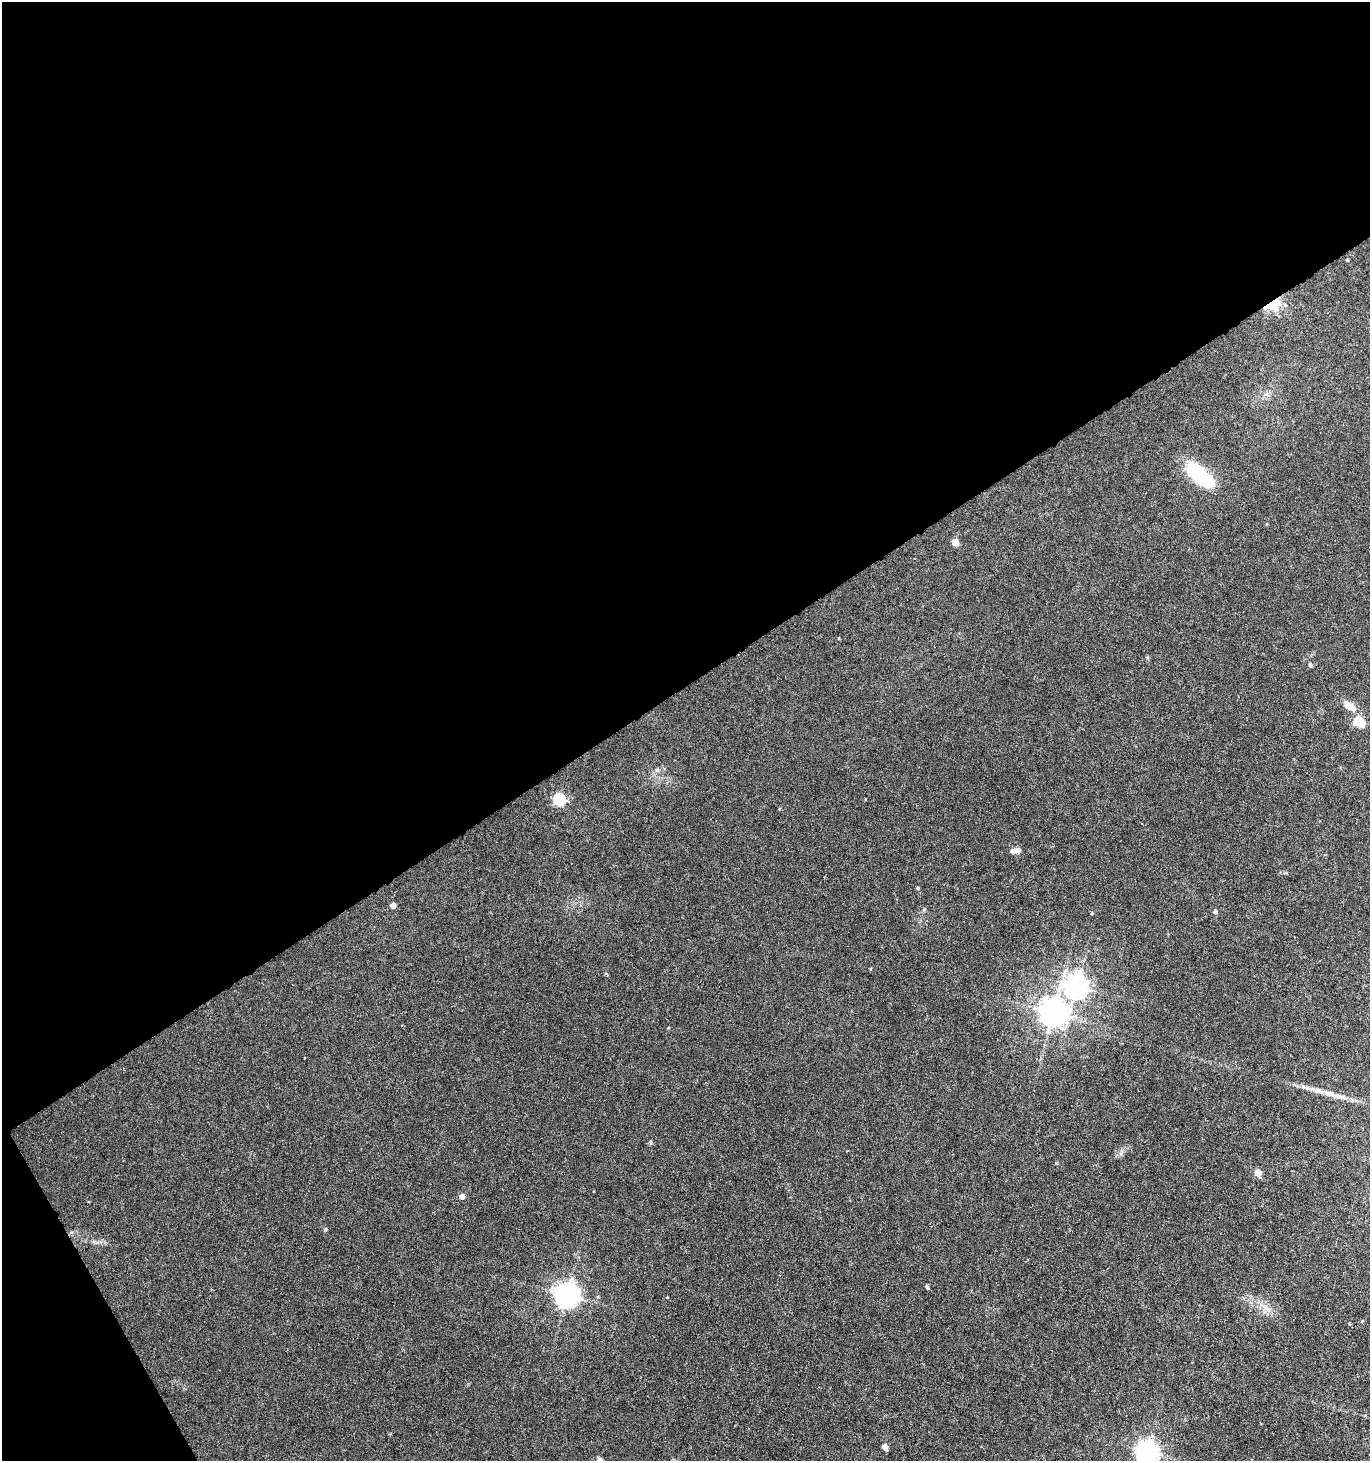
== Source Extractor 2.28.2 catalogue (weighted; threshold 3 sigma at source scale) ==
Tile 1 of 2 x 2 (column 1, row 1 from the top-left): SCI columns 62-1429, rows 1460-2918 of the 2875 x 2918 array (HDU 1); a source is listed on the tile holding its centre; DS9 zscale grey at full resolution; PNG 1372 x 1463 px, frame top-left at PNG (2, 2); no overlay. Shown black and unused: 49% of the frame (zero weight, under 3 of 6 exposures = <1% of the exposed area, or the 3 px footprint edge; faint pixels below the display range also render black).
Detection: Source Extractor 2.28.2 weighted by HDU 2 'WHT'; one run over the whole footprint, this tile lists its part. Background 0.00886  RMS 0.0018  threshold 0.00716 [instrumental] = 3 sigma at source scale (4.09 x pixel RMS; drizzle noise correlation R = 1.36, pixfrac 0.8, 0.0396/0.0396 arcsec/px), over >= 5 px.
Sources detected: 33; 1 inside a brighter listed object's ellipse — not listed separately; the other 32 listed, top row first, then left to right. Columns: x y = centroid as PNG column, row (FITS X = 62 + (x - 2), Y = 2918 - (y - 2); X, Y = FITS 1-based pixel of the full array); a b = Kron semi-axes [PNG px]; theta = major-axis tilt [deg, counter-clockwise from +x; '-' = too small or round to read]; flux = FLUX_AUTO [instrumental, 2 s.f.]
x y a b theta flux
1347 260 4 3 - 0.15
1272 304 7 5 23 32
1200 475 35 15 -37 10
1266 524 5 3 - 0.14
955 542 5 5 - 2.6
1310 665 5 4 - 0.38
1347 705 16 10 -30 1.5
1359 722 6 5 - 9.3
657 770 7 5 45 0.37
559 799 6 6 - 18
1018 850 8 6 29 0.7
918 888 4 4 - 0.2
393 905 4 4 - 1.1
1215 912 5 4 - 0.48
1092 913 4 4 - 0.17
870 969 4 3 - 0.12
606 974 6 3 -39 0.2
1076 986 8 8 - 120
1053 1013 9 9 - 210
1329 1093 35 6 -16 2.4
651 1142 6 4 -90 0.2
1056 1164 5 3 - 0.15
1258 1173 5 5 - 2.2
462 1196 5 5 - 1
325 1229 5 4 - 0.23
927 1287 5 3 - 0.31
567 1295 8 8 - 140
1264 1307 13 3 -59 0.59
1349 1323 4 3 - 0.17
1365 1415 4 3 - 0.15
885 1447 5 5 - 1.1
1147 1452 8 7 - 110
Overlapping masked pixels (flux is a lower limit): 1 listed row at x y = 1272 304
Isophote crosses this tile's border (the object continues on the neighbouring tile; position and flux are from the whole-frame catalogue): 1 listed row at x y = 1147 1452
Unlisted compact peaks at least as high as the median listed source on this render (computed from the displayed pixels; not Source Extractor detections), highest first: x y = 1121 1154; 924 909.